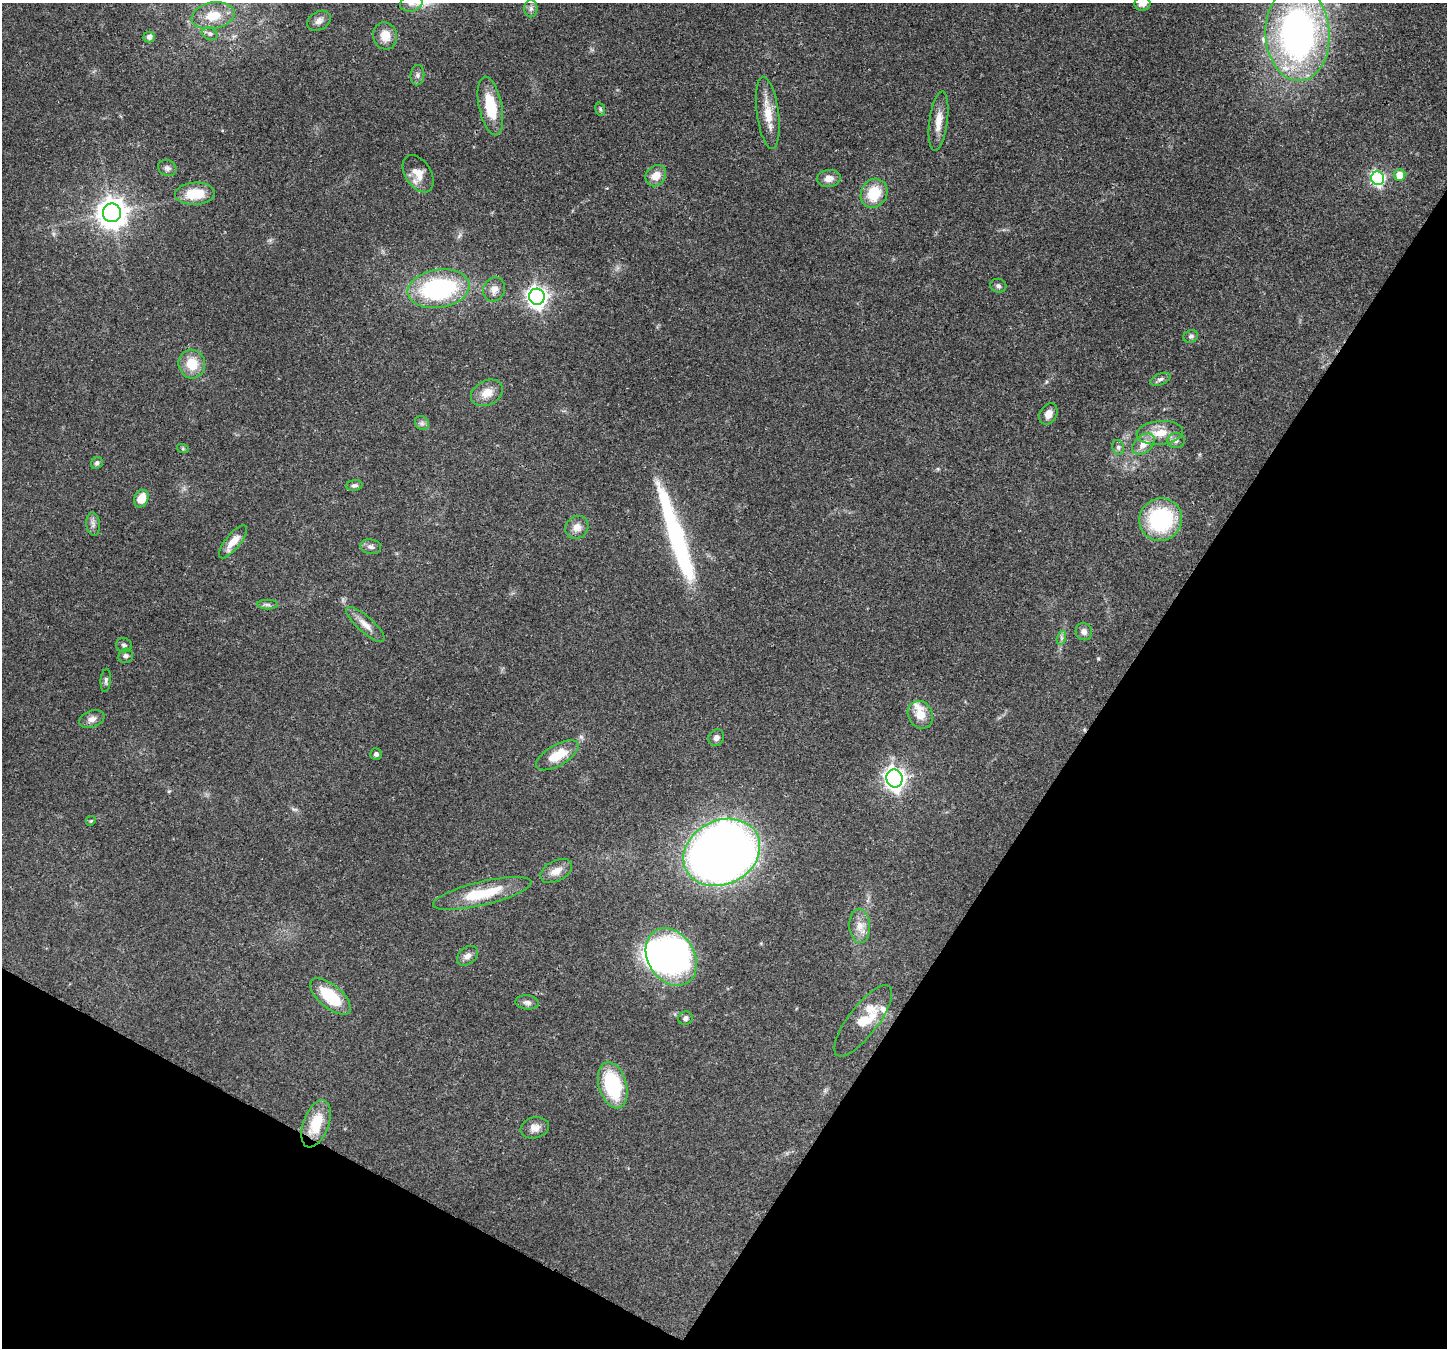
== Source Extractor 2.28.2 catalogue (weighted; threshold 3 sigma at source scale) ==
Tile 15 of 4 x 4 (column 3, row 4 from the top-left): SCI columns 2965-4409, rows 359-1704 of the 5923 x 6035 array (HDU 1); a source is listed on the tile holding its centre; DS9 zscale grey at full resolution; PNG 1449 x 1350 px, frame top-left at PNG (2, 3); each listed source drawn as its Kron ellipse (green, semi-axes under 4 px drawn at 4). Shown black and unused: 30% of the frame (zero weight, under 3 of 4 exposures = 8% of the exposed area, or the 3 px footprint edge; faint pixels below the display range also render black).
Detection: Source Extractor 2.28.2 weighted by HDU 2 'WHT'; one run over the whole footprint, this tile lists its part. Background 0.121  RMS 0.0044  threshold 0.0197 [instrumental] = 3 sigma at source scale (4.5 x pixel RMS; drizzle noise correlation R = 1.50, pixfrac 1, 0.0396/0.0396 arcsec/px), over >= 5 px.
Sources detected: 78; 2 inside a brighter object's white glare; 1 long thin detection or spike segment (spike, bleed or trail) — neither listed nor drawn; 2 inside a brighter listed object's ellipse — not listed separately; the other 73 listed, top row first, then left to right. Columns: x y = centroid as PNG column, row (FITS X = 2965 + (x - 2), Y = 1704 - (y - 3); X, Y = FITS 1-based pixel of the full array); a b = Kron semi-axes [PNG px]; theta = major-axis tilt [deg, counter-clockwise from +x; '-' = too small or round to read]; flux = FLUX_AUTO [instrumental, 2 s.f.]
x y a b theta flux
411 3 11 8 15 2.5
1142 3 8 7 - 3.5
531 9 8 6 88 1.5
213 16 21 13 10 10
319 21 12 9 31 2.5
210 34 8 6 -27 1.3
1297 34 47 32 -87 160
385 36 14 12 -74 5.7
149 37 6 5 - 2.3
417 75 10 7 84 1.5
490 106 30 11 -78 16
600 109 7 4 -72 0.74
768 113 36 11 -82 8.7
939 121 30 9 83 6.4
167 168 9 8 - 1.6
418 174 20 13 -58 6.2
1400 175 5 5 - 6.6
656 176 11 9 48 4.8
829 178 12 8 8 3.3
1378 178 7 6 - 77
874 193 15 13 63 13
195 194 20 11 3 12
112 213 9 9 - 610
998 286 8 6 -16 1.2
439 289 31 19 9 61
494 289 12 10 66 3.6
537 297 8 7 - 230
1191 336 7 6 - 0.98
192 364 14 13 - 9.4
1160 379 11 5 21 1.4
487 393 17 12 27 5.9
1048 414 11 8 63 3.7
422 423 8 6 -45 1.3
1160 433 23 12 5 7.8
1176 441 8 7 - 1.7
1143 444 13 8 42 4.8
1118 447 7 6 - 1.1
183 449 6 4 -18 0.57
97 463 6 5 - 1.1
354 485 8 5 7 1.1
141 499 9 7 66 6.9
1161 519 22 21 - 40
93 524 12 6 -84 1.8
577 527 12 11 - 3.5
233 542 20 7 51 6
371 547 10 7 -7 1.6
268 605 10 5 -1 1.1
365 624 25 8 -42 4.3
1084 632 9 8 - 2.2
1061 638 7 4 72 1
124 645 8 7 - 1.2
126 656 7 7 - 1.5
106 680 11 5 85 1.1
920 715 14 12 -61 6.2
92 719 13 8 20 2.6
716 738 8 7 - 1.8
376 754 6 6 - 1
557 755 24 10 30 11
894 778 9 8 - 230
91 821 5 4 - 0.49
722 852 40 32 27 530
556 871 17 10 27 4.5
482 893 50 12 13 19
860 926 17 10 -87 4.7
467 956 12 8 39 2.4
671 957 31 23 -58 140
330 997 25 11 -40 19
527 1002 12 7 -5 1.8
686 1018 7 6 - 1.5
863 1021 43 15 53 14
613 1085 24 14 -74 32
316 1124 25 12 69 14
535 1128 14 10 15 3.4
Isophote crosses this tile's border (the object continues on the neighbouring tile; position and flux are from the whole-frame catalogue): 2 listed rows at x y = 411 3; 1142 3